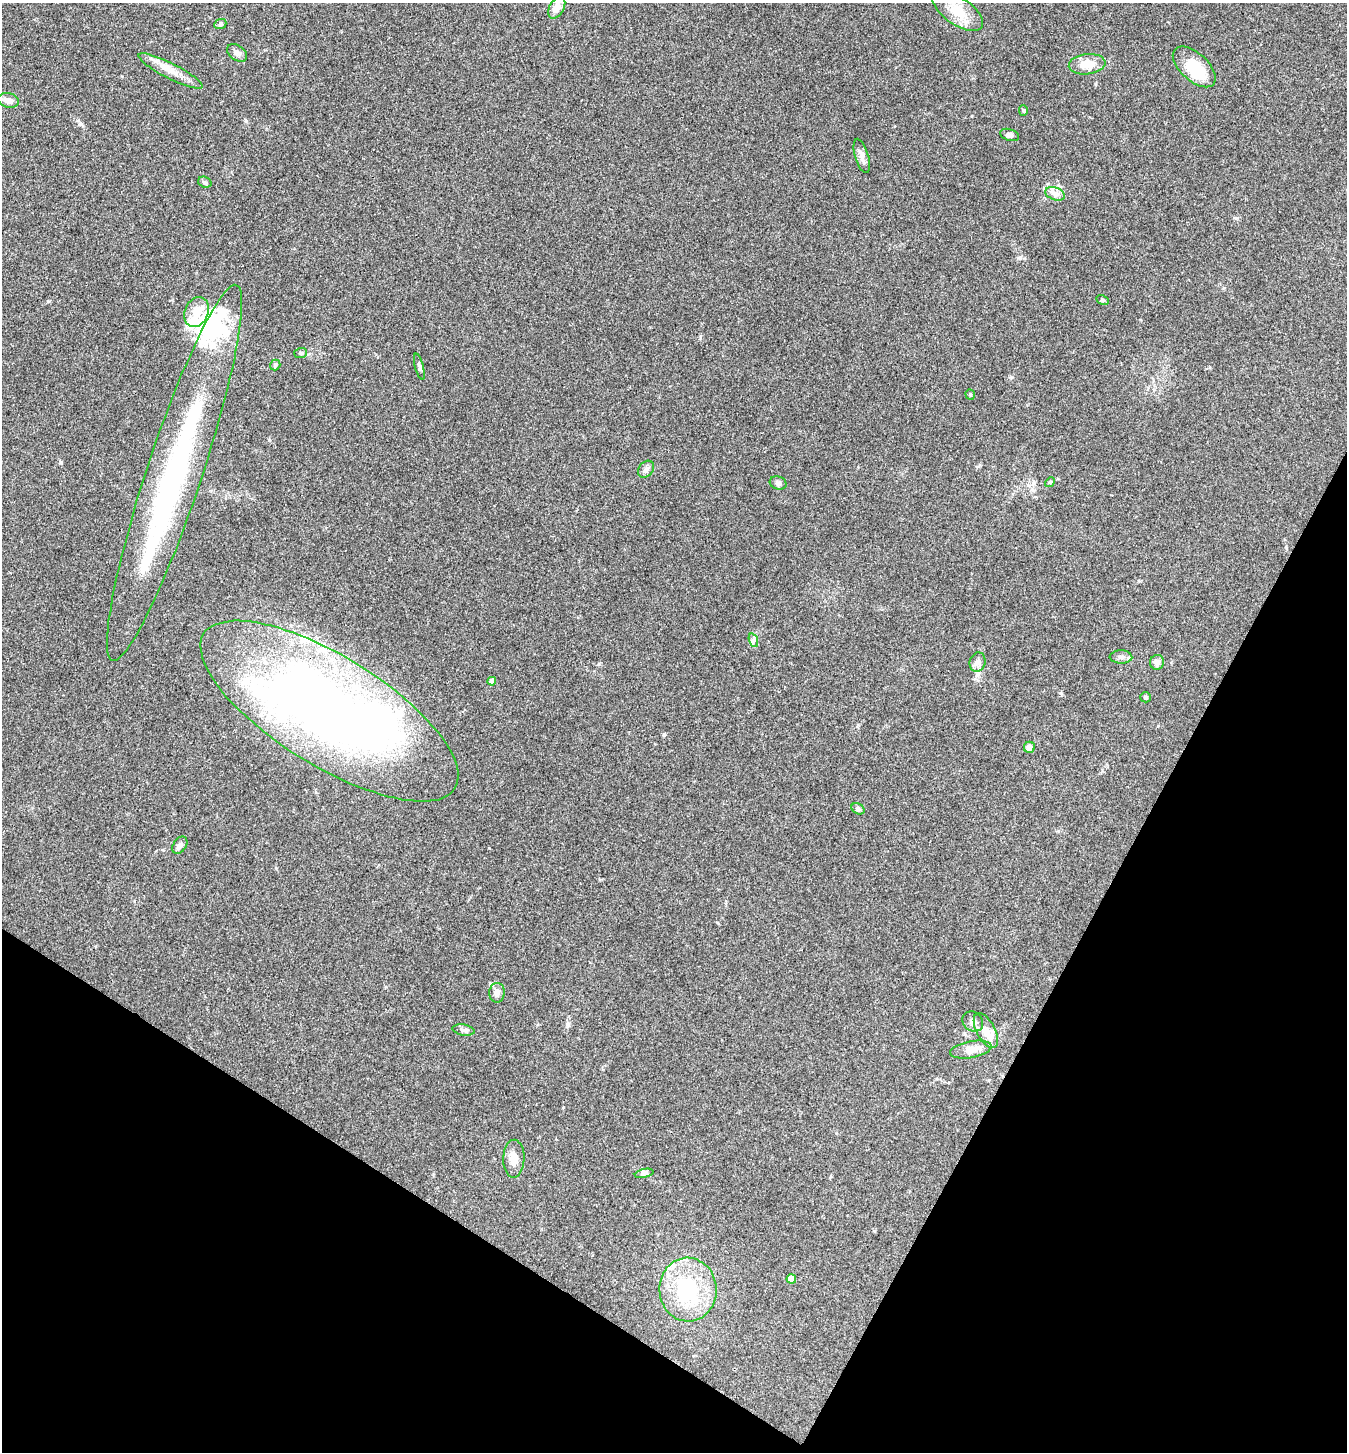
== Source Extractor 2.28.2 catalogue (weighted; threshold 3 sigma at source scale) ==
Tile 15 of 4 x 4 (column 3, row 4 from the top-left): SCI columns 2837-4181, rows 2-1451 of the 5811 x 5804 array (HDU 1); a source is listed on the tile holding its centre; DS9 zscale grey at full resolution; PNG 1349 x 1454 px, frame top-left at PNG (2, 3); each listed source drawn as its Kron ellipse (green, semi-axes under 4 px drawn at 4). Shown black and unused: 25% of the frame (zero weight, under 3 of 4 exposures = <1% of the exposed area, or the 3 px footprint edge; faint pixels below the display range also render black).
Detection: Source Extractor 2.28.2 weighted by HDU 2 'WHT'; one run over the whole footprint, this tile lists its part. Background 0.0798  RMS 0.0056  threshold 0.0251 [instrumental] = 3 sigma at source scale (4.5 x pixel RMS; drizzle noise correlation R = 1.50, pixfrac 1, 0.05/0.05 arcsec/px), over >= 5 px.
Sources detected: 55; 10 inside a brighter object's white glare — neither listed nor drawn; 3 inside a brighter listed object's ellipse — not listed separately; the other 42 listed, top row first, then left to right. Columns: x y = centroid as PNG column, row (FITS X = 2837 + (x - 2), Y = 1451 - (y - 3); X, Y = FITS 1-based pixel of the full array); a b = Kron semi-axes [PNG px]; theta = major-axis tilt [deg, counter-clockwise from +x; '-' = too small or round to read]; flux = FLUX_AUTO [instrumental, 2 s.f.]
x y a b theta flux
557 8 12 7 60 5.8
958 11 29 13 -34 12
220 24 6 5 - 0.99
237 53 11 7 -35 2.4
1087 64 18 10 6 7.9
1194 67 26 14 -42 18
170 71 36 7 -27 7.6
8 100 11 7 -14 3.7
1023 110 5 4 - 0.76
1009 135 10 5 -16 1.5
862 156 18 6 -74 3.2
205 182 7 5 -20 1
1055 194 10 6 -21 2.5
1103 300 6 4 -26 0.89
196 312 15 11 64 7.9
301 353 6 5 - 0.88
275 365 5 5 - 0.88
419 367 13 4 -75 1.3
970 395 5 4 - 0.81
646 469 9 7 50 1.9
174 473 198 27 72 150
1050 482 5 4 - 0.71
778 483 8 6 -18 1.5
753 640 7 4 -72 1.3
1121 657 11 6 -1 2.1
977 662 10 8 75 2.5
1157 662 7 7 - 2.9
492 681 4 4 - 3.2
1146 697 5 5 - 1
329 711 147 55 -32 510
1029 747 5 5 - 3.2
858 809 7 5 -30 1.2
180 845 9 6 55 2
497 993 10 7 89 2.5
973 1021 11 9 -39 2.8
464 1030 11 5 -10 1.6
986 1031 19 9 -62 6.3
971 1050 21 8 10 7.5
514 1159 19 10 89 5.3
644 1173 9 4 14 1.3
791 1279 5 4 - 7.4
688 1290 32 28 -85 42
Overlapping masked pixels (flux is a lower limit): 1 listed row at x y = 329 711
Unlisted compact peaks at least as high as the median listed source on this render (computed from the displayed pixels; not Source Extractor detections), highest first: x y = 48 301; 489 848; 1061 693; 664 734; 1011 377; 81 124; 700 338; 246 121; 568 1024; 717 922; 1236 218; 858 725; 1020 258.